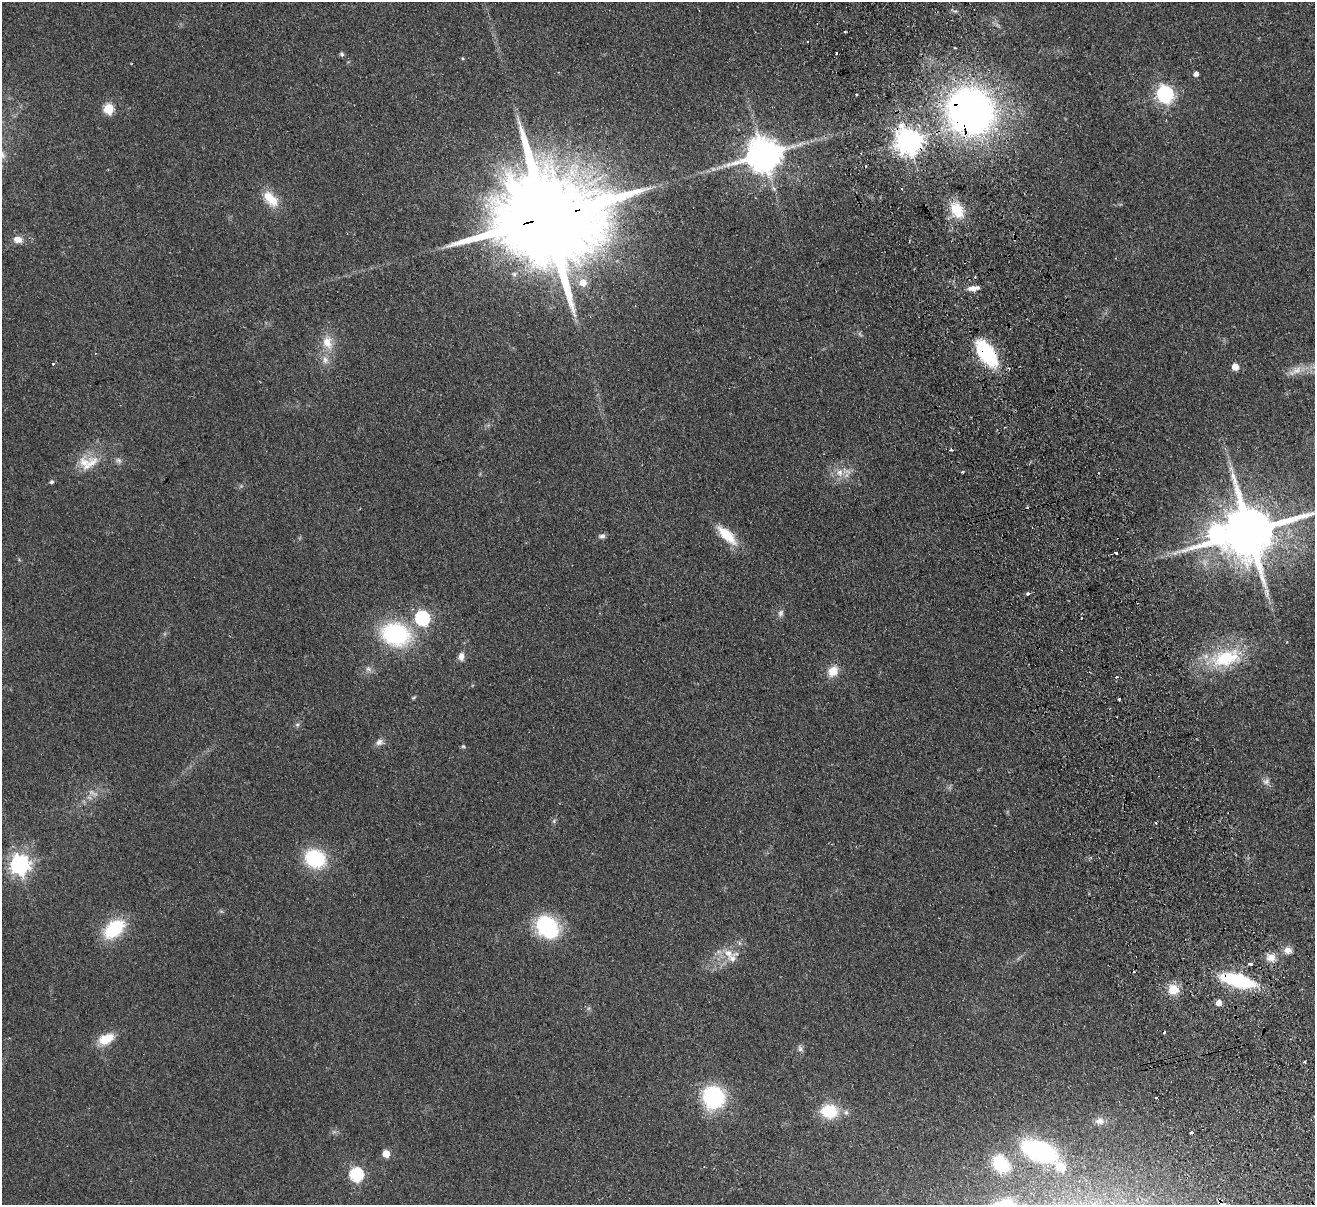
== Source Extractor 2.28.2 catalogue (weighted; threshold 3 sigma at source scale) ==
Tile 6 of 4 x 4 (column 2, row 2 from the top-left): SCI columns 1369-2681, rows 2699-3901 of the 5362 x 5274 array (HDU 1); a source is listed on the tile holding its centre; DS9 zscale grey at full resolution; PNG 1317 x 1207 px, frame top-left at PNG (2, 2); no overlay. Shown black and unused: <1% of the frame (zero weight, under 2 of 3 exposures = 3% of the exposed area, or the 3 px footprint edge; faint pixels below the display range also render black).
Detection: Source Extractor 2.28.2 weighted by HDU 2 'WHT'; one run over the whole footprint, this tile lists its part. Background 0.101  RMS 0.0086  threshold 0.0385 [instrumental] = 3 sigma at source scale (4.5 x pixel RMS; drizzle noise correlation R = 1.50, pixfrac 1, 0.05/0.05 arcsec/px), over >= 5 px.
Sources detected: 88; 3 too faint to see at this stretch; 9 cosmic-ray / hot-pixel residue — not listed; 3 inside a brighter listed object's ellipse — not listed separately; the other 73 listed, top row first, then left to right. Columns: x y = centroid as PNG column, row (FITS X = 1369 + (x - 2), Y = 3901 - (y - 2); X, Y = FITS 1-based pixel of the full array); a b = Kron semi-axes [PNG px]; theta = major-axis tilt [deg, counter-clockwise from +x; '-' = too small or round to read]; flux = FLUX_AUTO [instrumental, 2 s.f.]
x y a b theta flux
845 32 3 2 - 1.7
955 48 2 2 - 0.99
836 53 3 2 - 1.3
342 54 5 4 - 2.1
463 58 4 3 - 0.95
1196 74 4 4 - 4.1
1165 94 7 7 - 260
857 95 3 2 - 1
108 109 6 5 - 45
970 111 42 41 - 420
909 141 9 8 - 950
764 155 11 10 - 1900
270 199 24 13 -47 17
957 210 22 14 -62 22
549 217 37 22 12 28000
18 239 11 8 -12 6.4
583 283 8 7 - 9.8
973 288 14 6 6 6
327 343 19 14 -74 14
987 353 29 14 -55 68
53 364 4 3 - 1.3
1235 367 5 5 - 9.8
1297 370 19 9 28 9
118 460 9 7 -31 2.6
85 463 22 18 -74 17
962 472 3 2 - 2
840 473 11 9 -68 6.9
52 482 5 5 - 1.6
241 486 5 5 - 1.3
1249 532 16 14 18 6300
1217 533 13 10 54 200
727 535 29 11 -45 22
602 536 9 5 4 2.3
1116 553 3 3 - 13
1267 593 14 6 -81 4.5
1027 594 4 3 - 3.1
781 613 10 7 76 3
422 618 7 6 - 140
395 634 27 21 -13 97
461 657 10 7 88 4.9
1226 658 41 21 13 55
368 669 9 7 -33 3.1
833 671 15 12 52 11
1116 677 4 3 - 0.93
413 698 7 4 31 1.2
1119 699 3 3 - 1.5
297 724 7 4 0 1.5
379 742 11 8 25 4.1
463 746 5 5 - 1.2
1266 781 10 8 35 3.5
1156 823 3 2 - 1.5
315 859 17 14 -22 68
20 865 8 7 - 430
547 927 20 15 -46 89
114 929 23 14 39 46
1288 950 11 9 -16 5.3
728 953 26 10 -6 12
1271 957 12 9 -15 7.2
1250 964 4 3 - 5.4
1238 980 24 9 -15 94
1173 989 14 13 - 13
1219 1003 5 5 - 7.5
106 1039 20 11 24 17
800 1048 10 6 -72 2.6
1304 1062 3 3 - 1.7
713 1097 19 18 - 89
829 1111 20 16 -6 30
1100 1121 12 9 2 5.2
1039 1151 23 12 -21 160
386 1154 5 5 - 16
1001 1164 15 12 -48 43
1061 1167 6 6 - 25
356 1174 6 6 - 120
Overlapping masked pixels (flux is a lower limit): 5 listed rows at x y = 970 111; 909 141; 549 217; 987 353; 1238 980
Isophote crosses this tile's border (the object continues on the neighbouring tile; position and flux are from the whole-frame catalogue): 1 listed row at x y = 1249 532